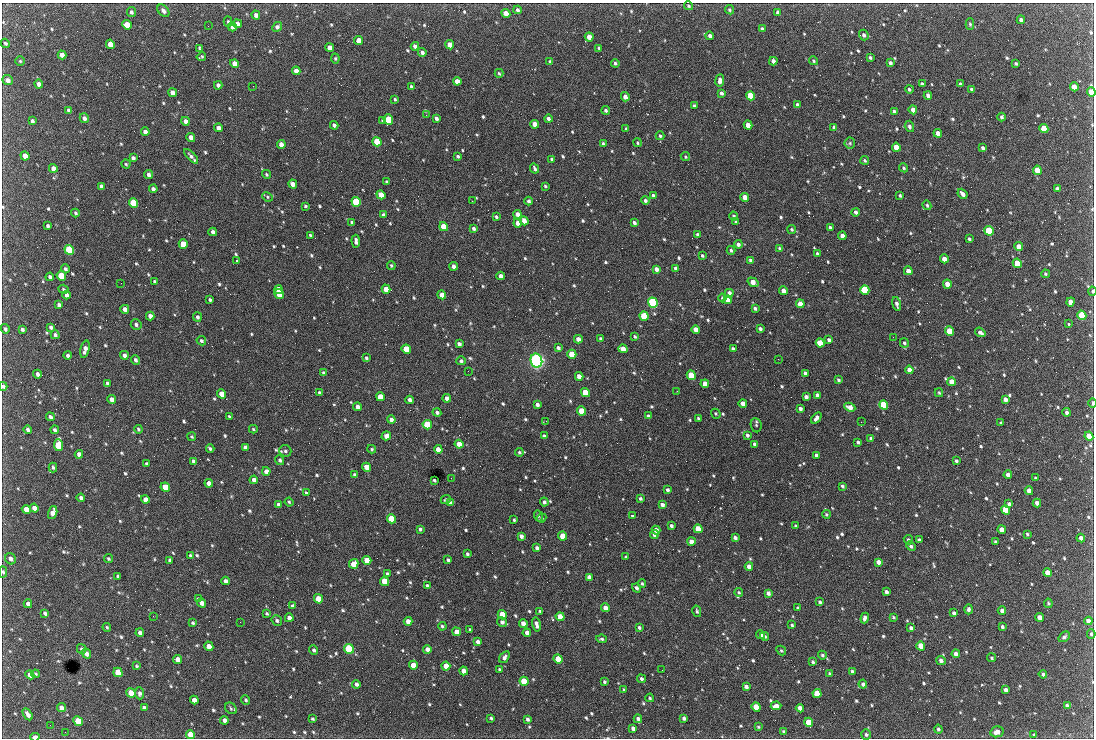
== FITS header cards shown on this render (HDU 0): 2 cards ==
NAXIS1  =                 1092 /fastest changing axis
NAXIS2  =                  736 /next to fastest changing axis

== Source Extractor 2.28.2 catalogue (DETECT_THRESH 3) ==
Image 1092 x 736 px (HDU 0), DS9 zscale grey, 1 PNG px = 1 image px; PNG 1096 x 740 px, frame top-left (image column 1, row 736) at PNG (2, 3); each listed source drawn as its Kron ellipse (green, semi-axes under 4 px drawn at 4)
Background 2620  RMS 47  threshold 140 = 3 sigma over >= 5 px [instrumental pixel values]
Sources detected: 827; of the 827, the 500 brightest by FLUX_AUTO listed and drawn (327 fainter detections omitted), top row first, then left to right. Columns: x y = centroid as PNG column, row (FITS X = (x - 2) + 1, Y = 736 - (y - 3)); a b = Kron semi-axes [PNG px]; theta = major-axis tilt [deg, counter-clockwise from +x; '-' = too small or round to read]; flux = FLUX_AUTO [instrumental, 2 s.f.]
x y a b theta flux
689 6 5 4 - 4.5e+03
517 10 4 3 - 9.2e+03
730 10 5 4 - 5.6e+03
163 11 7 5 -47 1.2e+04
131 12 5 4 - 7.7e+03
778 12 4 3 - 9.5e+03
506 13 4 4 - 3.9e+04
256 15 4 4 - 1.1e+04
1021 20 4 3 - 1.1e+04
228 21 5 4 - 4.9e+03
237 24 4 4 - 1.8e+04
970 24 6 4 -88 5.2e+03
127 25 5 4 - 5.8e+04
208 26 2 2 - 4.5e+03
232 27 4 4 - 1.2e+04
277 27 5 4 - 1.2e+04
762 29 4 3 - 8.6e+03
864 35 5 4 - 8.8e+03
710 36 4 3 - 9.6e+03
589 37 4 4 - 2.8e+04
359 41 4 4 - 4.7e+04
5 43 5 4 - 6.3e+03
110 44 5 4 - 3.6e+04
450 45 4 4 - 3.1e+04
415 46 4 3 - 1.2e+04
330 47 4 4 - 2.4e+04
199 48 4 3 - 8.1e+03
599 48 3 3 - 5.7e+03
422 52 4 4 - 1.1e+04
62 55 4 4 - 2.0e+04
201 57 5 3 - 4.5e+03
870 57 3 3 - 5.8e+03
335 58 5 4 - 4.7e+03
20 61 5 5 - 4.5e+03
773 61 4 3 - 1.5e+04
814 61 5 4 - 4.8e+03
550 62 4 3 - 5.3e+03
615 63 4 3 - 6.6e+03
890 63 4 3 - 8.2e+03
1016 63 3 3 - 4.7e+03
234 64 4 4 - 2.5e+04
296 71 4 4 - 2.0e+04
499 73 4 3 - 4.4e+03
7 80 5 5 - 1.7e+04
720 80 6 4 83 1.5e+04
457 81 4 4 - 2.6e+04
39 84 4 4 - 1.6e+04
922 84 4 4 - 8.9e+03
960 84 4 3 - 6.7e+03
218 85 4 4 - 1.1e+04
253 86 2 2 - 1.9e+04
411 87 3 3 - 5.4e+03
1074 87 4 4 - 3.6e+04
909 89 4 3 - 6.4e+03
971 89 4 3 - 6.8e+03
1091 92 4 4 - 4.8e+04
172 93 4 4 - 1.9e+04
721 93 4 3 - 7.7e+03
928 95 4 3 - 1.2e+04
751 96 5 4 - 1.3e+05
625 97 4 4 - 1.7e+04
395 99 3 3 - 4.8e+03
798 105 4 3 - 1.3e+04
694 106 3 3 - 5.2e+03
69 110 4 3 - 1.0e+04
606 110 4 4 - 7.3e+03
913 110 4 4 - 2.2e+04
894 111 4 3 - 1.0e+04
426 115 2 2 - 1.1e+04
1002 117 4 3 - 6.8e+03
84 118 5 4 - 1.1e+04
436 118 4 3 - 9.3e+03
388 119 5 5 - 1.4e+05
548 119 4 3 - 9.5e+03
383 120 4 3 - 1.0e+04
32 121 4 3 - 7.2e+03
186 121 4 4 - 1.7e+04
534 124 4 4 - 3.3e+04
334 125 4 3 - 1.1e+04
748 125 4 4 - 3.0e+04
909 126 6 4 -71 8.7e+03
834 127 4 4 - 6.5e+03
219 128 4 4 - 1.7e+04
1044 128 5 4 - 9.2e+04
626 129 4 3 - 5.3e+03
145 132 4 4 - 1.5e+04
938 133 4 4 - 2.4e+04
660 136 4 3 - 5.1e+03
191 137 4 4 - 2.0e+04
377 142 5 4 - 1.3e+05
603 143 3 3 - 5.4e+03
637 143 4 4 - 4.7e+03
850 143 5 5 - 5.6e+03
281 144 4 4 - 2.2e+04
896 147 4 4 - 5.1e+04
983 148 4 3 - 7.5e+03
25 156 5 4 - 3.0e+04
191 156 9 4 -48 1.0e+04
458 156 4 3 - 5.5e+03
685 157 5 4 - 4.4e+03
133 158 4 3 - 8.6e+03
552 159 4 3 - 6.6e+03
865 160 4 3 - 5.3e+03
126 164 4 4 - 4.5e+03
53 168 4 4 - 1.7e+04
535 168 5 3 - 7.6e+03
904 168 5 4 - 5.3e+03
1037 170 5 4 - 7.2e+04
266 174 5 4 - 5.4e+03
149 175 4 4 - 8.9e+03
386 182 4 3 - 6.0e+03
293 184 4 4 - 1.9e+04
101 186 4 3 - 8.1e+03
545 186 3 3 - 5.3e+03
1057 188 4 4 - 5.3e+03
153 189 4 3 - 1.1e+04
963 194 5 3 - 1.4e+04
381 195 5 4 - 5.0e+04
653 195 4 3 - 6.4e+03
900 195 3 3 - 4.6e+03
267 197 5 4 - 4.4e+03
745 197 4 4 - 3.7e+04
472 201 2 2 - 7.9e+03
529 201 4 3 - 8.7e+03
645 201 4 4 - 7.3e+03
356 202 5 4 - 2.3e+05
134 203 5 4 - 1.9e+05
927 205 5 4 - 5.4e+03
305 206 3 3 - 5.0e+03
856 212 4 3 - 9.6e+03
75 213 4 3 - 5.2e+03
517 214 4 4 - 1.5e+04
383 215 4 3 - 1.1e+04
734 216 4 4 - 6.0e+03
496 217 3 3 - 5.3e+03
524 221 4 4 - 2.4e+04
352 222 4 3 - 7.0e+03
736 222 3 3 - 5.6e+03
518 223 4 4 - 2.3e+04
634 223 4 3 - 8.4e+03
48 226 4 3 - 6.7e+03
444 227 5 4 - 7.7e+04
830 228 4 3 - 9.8e+03
474 229 4 3 - 8.1e+03
792 229 4 4 - 5.6e+03
989 231 5 4 - 2.3e+05
213 232 4 4 - 1.2e+04
697 234 3 3 - 6.2e+03
311 235 4 3 - 7.4e+03
842 236 4 4 - 2.4e+04
969 239 3 3 - 5.3e+03
356 241 6 3 -86 1.1e+04
183 244 5 4 - 8.0e+04
738 244 4 4 - 1.0e+04
1019 247 4 4 - 3.9e+04
780 248 4 3 - 6.1e+03
69 250 5 4 - 2.8e+05
731 250 4 4 - 7.2e+03
817 253 3 3 - 5.4e+03
702 256 3 3 - 5.3e+03
944 259 4 4 - 3.1e+04
750 260 4 4 - 5.9e+03
236 261 3 2 - 1.1e+05
1017 263 5 4 - 8.4e+04
391 265 4 3 - 4.4e+03
454 266 4 4 - 1.6e+04
676 268 4 4 - 1.5e+04
65 269 4 4 - 7.8e+03
656 269 4 3 - 1.5e+04
908 271 4 4 - 2.2e+04
1045 274 4 4 - 5.2e+03
61 276 5 4 - 1.0e+05
501 276 4 4 - 1.7e+04
50 277 4 4 - 9.0e+03
154 281 4 3 - 5.3e+03
753 282 6 4 -35 3.2e+04
121 283 2 2 - 8.5e+03
947 284 4 4 - 3.2e+04
63 289 5 4 - 4.4e+03
386 289 4 4 - 3.5e+04
279 290 4 4 - 6.0e+04
865 290 5 4 - 2.4e+05
783 291 4 4 - 2.3e+04
1092 291 4 3 - 5.0e+03
729 293 4 4 - 1.3e+04
279 294 5 4 - 6.8e+04
67 295 4 3 - 1.3e+04
442 295 4 4 - 4.1e+04
722 298 4 3 - 5.7e+03
210 300 3 3 - 6.1e+03
728 300 4 4 - 2.4e+04
1071 302 4 4 - 2.1e+04
653 303 5 4 - 5.3e+05
800 304 4 4 - 3.0e+04
897 304 7 4 -75 1.0e+04
59 305 4 4 - 9.2e+03
755 308 3 3 - 7.5e+03
125 309 4 4 - 1.6e+04
1082 315 5 4 - 2.0e+05
150 316 4 4 - 1.9e+04
644 316 4 4 - 1.5e+05
197 317 5 4 - 7.6e+03
136 324 5 5 - 8.0e+03
1069 324 3 3 - 7.5e+03
51 327 4 3 - 8.3e+03
5 329 5 4 - 7.3e+03
22 329 4 3 - 7.6e+03
760 329 4 3 - 1.0e+04
696 330 4 4 - 3.4e+04
949 331 5 4 - 8.8e+04
980 332 5 3 - 1.1e+04
55 335 4 4 - 7.9e+03
635 337 4 3 - 5.6e+03
893 337 2 2 - 1.5e+04
578 339 4 4 - 2.2e+04
601 339 4 3 - 6.3e+03
829 340 4 4 - 1.0e+04
201 341 5 4 - 6.5e+03
820 343 4 4 - 8.6e+04
904 343 5 4 - 6.5e+03
459 344 4 3 - 1.0e+04
558 348 4 3 - 8.3e+03
85 349 9 4 78 1.7e+04
406 349 5 4 - 1.2e+05
623 349 4 4 - 3.0e+04
733 349 4 3 - 8.6e+03
572 354 5 4 - 9.9e+04
68 355 4 3 - 8.8e+03
124 355 4 4 - 1.1e+04
366 358 3 3 - 6.0e+03
778 359 2 2 - 1.2e+04
135 360 5 4 - 7.3e+03
536 360 7 6 - 1.3e+06
461 361 4 4 - 8.3e+03
909 370 4 4 - 1.9e+04
468 371 2 2 - 5.5e+03
323 372 3 3 - 5.1e+03
805 373 4 3 - 8.6e+03
37 374 4 3 - 8.7e+03
691 375 5 4 - 1.4e+05
579 376 4 4 - 2.6e+04
838 380 4 3 - 5.7e+03
952 382 4 4 - 4.0e+04
107 383 4 3 - 8.4e+03
705 384 4 4 - 3.3e+04
3 386 4 4 - 6.9e+03
677 391 3 2 - 6.2e+03
320 393 4 3 - 9.0e+03
585 393 5 4 - 1.1e+05
939 393 4 3 - 4.4e+03
222 394 5 4 - 3.9e+04
817 395 4 3 - 1.4e+04
380 397 4 4 - 5.4e+04
806 397 4 4 - 1.2e+04
447 398 4 4 - 1.8e+04
1005 399 4 4 - 1.3e+04
112 400 4 4 - 2.3e+04
410 400 4 3 - 1.2e+04
743 403 4 4 - 2.7e+04
1093 403 5 2 - 5.2e+03
537 405 4 3 - 9.8e+03
884 405 5 4 - 1.4e+05
358 407 4 4 - 1.7e+04
850 407 5 4 - 2.3e+04
800 409 4 3 - 1.1e+04
582 411 5 4 - 8.7e+04
437 412 4 3 - 9.8e+03
1067 412 4 4 - 9.5e+03
716 414 5 4 - 4.9e+03
229 416 3 3 - 4.7e+03
648 416 4 3 - 9.9e+03
50 417 4 4 - 8.8e+03
698 418 3 3 - 4.4e+03
816 418 6 4 54 1.5e+04
391 420 4 4 - 1.2e+04
546 421 2 2 - 7.0e+03
861 422 2 2 - 5.6e+03
1001 423 3 3 - 4.9e+03
427 425 5 4 - 1.6e+05
756 425 7 5 -82 6.2e+03
138 429 4 3 - 4.8e+03
253 429 4 3 - 4.4e+03
28 430 4 3 - 8.5e+03
55 430 4 3 - 8.7e+03
747 435 4 4 - 7.8e+03
386 436 5 4 - 1.7e+04
544 436 4 3 - 6.9e+03
1089 436 5 4 - 4.4e+04
192 437 4 3 - 4.5e+03
871 438 4 3 - 8.9e+03
858 442 4 3 - 6.9e+03
459 444 4 4 - 2.8e+04
755 444 4 3 - 8.9e+03
58 445 6 4 -85 1.5e+05
245 447 4 4 - 1.1e+04
210 449 4 3 - 6.7e+03
372 449 4 4 - 4.5e+03
438 449 4 4 - 2.9e+04
285 451 6 5 - 8.4e+03
519 452 4 4 - 5.8e+03
79 454 4 4 - 1.4e+04
816 455 4 3 - 1.2e+04
280 460 5 4 - 7.5e+03
193 461 4 3 - 1.1e+04
956 461 3 3 - 6.5e+03
147 464 3 3 - 6.1e+03
53 467 5 4 - 5.7e+03
367 467 4 4 - 4.4e+04
266 471 4 4 - 1.9e+04
355 475 4 3 - 1.1e+04
1008 475 4 4 - 1.7e+04
451 478 2 2 - 5.1e+03
1035 478 3 3 - 4.4e+03
254 480 4 4 - 1.5e+04
434 480 3 3 - 6.1e+03
209 483 4 4 - 1.5e+04
842 486 3 3 - 5.9e+03
165 487 5 4 - 7.9e+04
667 490 4 3 - 8.3e+03
1029 491 4 4 - 2.0e+04
306 493 4 3 - 5.6e+03
81 498 4 3 - 9.1e+03
640 499 4 4 - 7.2e+03
145 500 4 4 - 2.2e+04
446 500 5 4 - 5.1e+03
289 502 4 4 - 4.6e+03
544 502 4 4 - 7.7e+03
450 503 4 3 - 1.0e+04
1037 503 4 3 - 1.6e+04
278 504 4 3 - 9.3e+03
1009 504 4 4 - 9.7e+03
662 505 4 4 - 1.2e+04
34 508 4 4 - 2.3e+04
26 509 5 4 - 2.5e+04
1006 510 5 4 - 1.1e+05
53 513 6 4 71 2.7e+04
826 514 4 4 - 4.8e+03
632 515 4 3 - 5.9e+03
538 516 5 4 - 4.8e+03
542 518 5 3 - 5.3e+03
391 519 5 4 - 1.1e+05
514 520 3 3 - 4.4e+03
671 526 3 3 - 8.3e+03
796 526 4 3 - 5.1e+03
420 529 3 3 - 6.3e+03
698 529 4 4 - 5.9e+04
1002 529 4 4 - 2.3e+04
656 530 4 3 - 1.6e+04
654 534 4 4 - 1.9e+04
1027 534 3 3 - 4.6e+03
521 536 4 3 - 1.2e+04
563 536 4 4 - 7.1e+04
735 538 4 3 - 1.1e+04
1081 538 4 3 - 1.5e+04
908 540 5 4 - 7.0e+03
919 540 4 3 - 7.2e+03
691 542 4 4 - 2.2e+04
995 542 4 3 - 5.2e+03
911 546 5 4 - 7.1e+03
537 548 4 3 - 9.0e+03
467 554 3 3 - 5.7e+03
190 555 4 3 - 5.2e+03
626 557 3 3 - 5.6e+03
11 559 6 5 - 1.3e+04
108 559 4 3 - 4.5e+03
170 560 4 3 - 8.0e+03
367 560 4 4 - 5.4e+04
448 560 4 3 - 6.4e+03
878 562 4 4 - 1.8e+04
354 564 5 4 - 4.9e+04
749 566 4 4 - 1.9e+04
3 572 6 4 -87 5.4e+03
1048 573 4 4 - 4.4e+04
387 574 4 3 - 8.1e+03
118 576 4 3 - 6.8e+03
589 577 4 4 - 1.7e+04
226 581 4 4 - 1.0e+04
385 581 5 4 - 9.0e+04
642 583 4 3 - 5.3e+03
427 586 4 3 - 1.1e+04
636 588 5 4 - 8.6e+03
739 592 4 4 - 5.2e+03
886 592 4 3 - 1.2e+04
768 593 4 4 - 1.1e+04
198 599 4 3 - 4.7e+03
318 599 5 4 - 7.7e+04
820 602 3 3 - 6.3e+03
202 603 4 4 - 1.8e+04
1048 603 4 4 - 4.8e+03
28 604 4 4 - 1.4e+04
292 606 4 3 - 7.6e+03
605 608 4 4 - 2.2e+04
798 608 3 3 - 5.2e+03
969 609 5 3 - 1.0e+04
540 611 3 3 - 5.2e+03
697 611 6 4 -78 6.2e+03
1002 611 4 3 - 1.3e+04
45 613 4 3 - 8.6e+03
954 613 4 4 - 9.4e+03
267 614 4 3 - 5.3e+03
502 615 5 4 - 9.9e+04
153 616 2 2 - 1.0e+04
560 617 4 4 - 5.3e+04
893 617 4 3 - 4.5e+03
1040 617 4 4 - 2.5e+04
289 618 4 4 - 1.6e+04
865 618 5 4 - 1.2e+04
277 620 5 5 - 7.7e+03
408 621 4 4 - 2.8e+04
1088 621 4 4 - 1.8e+04
240 622 2 2 - 5.0e+03
502 622 5 4 - 1.2e+04
193 623 4 3 - 4.9e+03
523 623 4 4 - 1.9e+04
536 624 7 3 -77 1.4e+04
792 625 4 3 - 5.2e+03
442 626 4 3 - 5.9e+03
107 627 4 4 - 4.9e+03
639 627 3 3 - 6.5e+03
1002 627 4 3 - 6.7e+03
911 628 4 4 - 1.1e+04
470 630 3 3 - 5.1e+03
457 632 4 4 - 3.9e+04
140 633 4 4 - 1.3e+04
527 633 4 4 - 1.9e+04
1091 634 5 3 - 4.9e+03
761 635 4 4 - 1.5e+04
765 636 4 3 - 6.5e+03
1064 637 6 4 39 7.5e+03
602 639 5 3 - 5.6e+03
478 642 4 4 - 1.3e+04
209 646 5 4 - 3.8e+04
921 646 4 4 - 7.1e+04
82 649 5 4 - 6.7e+03
349 649 5 4 - 2.8e+05
427 649 4 4 - 1.9e+04
314 650 5 4 - 7.3e+03
781 651 5 4 - 4.5e+03
86 654 5 4 - 1.4e+04
956 654 4 4 - 1.6e+04
822 655 4 3 - 5.5e+03
504 657 6 4 55 1.1e+04
992 658 4 4 - 5.0e+03
178 659 4 4 - 2.7e+04
558 659 5 4 - 8.0e+04
941 660 5 4 - 1.0e+04
813 662 4 3 - 6.0e+03
413 665 4 4 - 4.4e+04
136 666 4 3 - 4.6e+03
446 666 4 4 - 3.9e+04
499 669 4 3 - 5.7e+03
662 670 2 2 - 5.9e+03
464 671 4 4 - 2.6e+04
852 671 3 3 - 7.1e+03
118 672 5 4 - 8.3e+04
35 674 4 3 - 4.4e+03
830 674 4 3 - 7.0e+03
1043 674 4 4 - 7.9e+03
30 675 4 4 - 2.2e+04
641 679 4 4 - 7.6e+03
524 681 5 4 - 1.1e+05
604 682 3 3 - 4.8e+03
356 684 4 4 - 1.0e+04
863 684 4 4 - 9.3e+03
746 686 4 3 - 1.2e+04
624 690 3 3 - 4.4e+03
1006 690 4 3 - 1.2e+04
131 693 5 4 - 5.5e+04
140 693 6 4 -87 9.7e+03
817 693 4 4 - 8.0e+04
650 698 4 3 - 5.1e+03
194 700 4 4 - 1.9e+04
246 700 5 4 - 6.1e+03
776 706 5 4 - 2.2e+04
1067 706 4 3 - 9.5e+03
756 707 4 4 - 9.2e+04
61 708 4 4 - 2.0e+04
144 708 4 3 - 7.2e+03
231 708 6 5 - 5.2e+03
800 708 4 4 - 2.1e+04
28 714 6 3 -57 1.5e+04
491 718 3 3 - 5.7e+03
684 718 4 3 - 1.1e+04
312 719 3 3 - 4.9e+03
527 719 4 3 - 8.1e+03
638 719 4 4 - 1.0e+04
224 720 4 4 - 1.6e+04
78 721 5 4 - 1.1e+05
809 722 4 4 - 6.8e+04
50 725 2 2 - 4.7e+03
758 727 4 3 - 4.5e+03
633 728 4 3 - 1.3e+04
938 729 4 4 - 5.9e+03
65 732 2 2 - 1.0e+04
783 732 4 3 - 6.3e+03
997 732 7 5 12 2.2e+04
190 734 4 4 - 4.7e+04
866 735 5 5 - 6.5e+03
1034 735 4 3 - 5.8e+03
35 737 4 3 - 2.4e+04
At the frame edge (FLAGS 8, measured only in part): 6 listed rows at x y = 1091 92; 1092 291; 3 386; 1093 403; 3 572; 35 737
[327 fainter detections neither listed nor drawn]